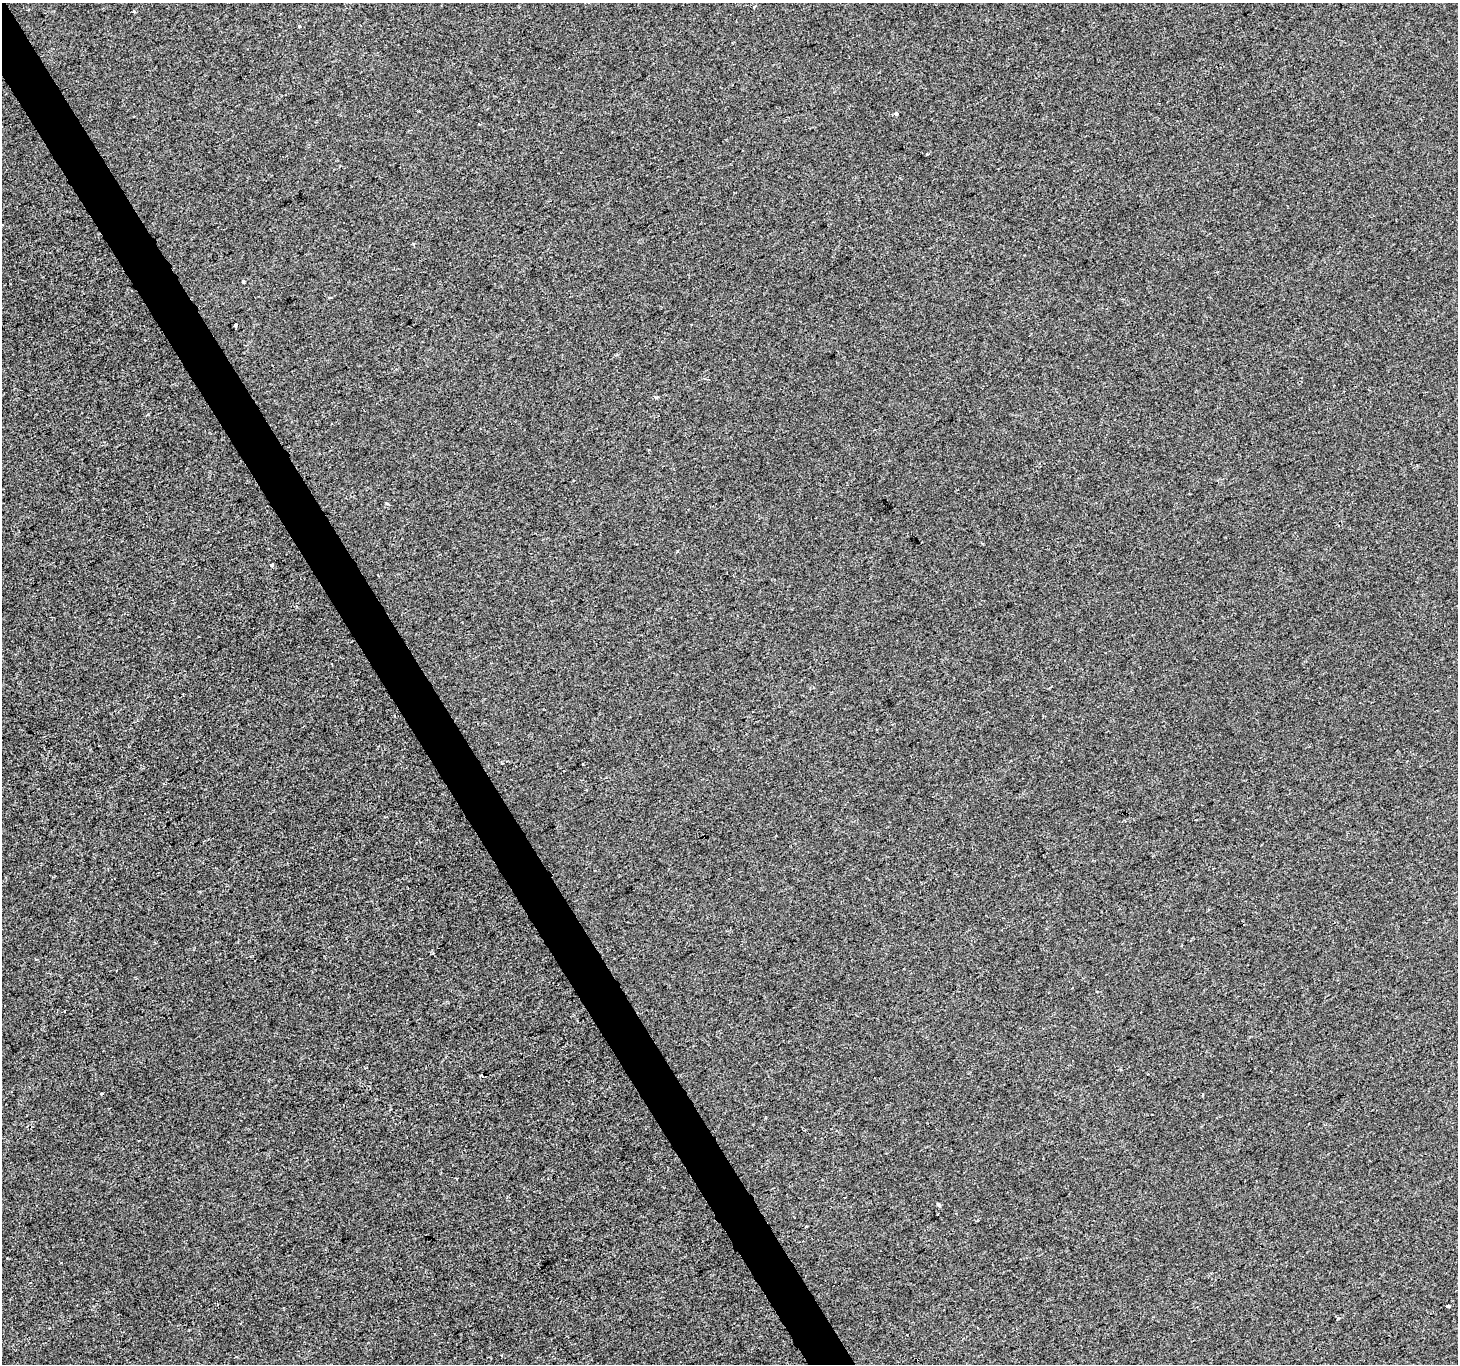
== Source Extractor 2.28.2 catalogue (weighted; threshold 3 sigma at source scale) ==
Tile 11 of 4 x 4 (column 3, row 3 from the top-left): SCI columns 2917-4372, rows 1531-2892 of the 5829 x 5724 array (HDU 1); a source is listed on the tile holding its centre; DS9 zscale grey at full resolution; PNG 1460 x 1366 px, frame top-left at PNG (2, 3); no overlay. Shown black and unused: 3% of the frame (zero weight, under 2 of 3 exposures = <1% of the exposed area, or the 3 px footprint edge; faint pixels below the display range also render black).
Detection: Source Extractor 2.28.2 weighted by HDU 2 'WHT'; one run over the whole footprint, this tile lists its part. Background -5.90e-04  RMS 0.0042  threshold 0.0187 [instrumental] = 3 sigma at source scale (4.5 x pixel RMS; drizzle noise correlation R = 1.50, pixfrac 1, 0.0396/0.0396 arcsec/px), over >= 5 px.
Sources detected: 18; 2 cosmic-ray / hot-pixel residue — not listed; the other 16 listed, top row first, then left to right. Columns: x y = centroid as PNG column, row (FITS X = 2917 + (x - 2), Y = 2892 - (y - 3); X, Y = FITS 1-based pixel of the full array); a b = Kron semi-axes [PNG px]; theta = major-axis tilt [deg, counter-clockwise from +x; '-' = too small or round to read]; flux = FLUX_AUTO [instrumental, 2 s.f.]
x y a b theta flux
754 7 3 3 - 1.7
133 11 3 3 - 1.4
299 26 4 3 - 0.45
896 114 3 3 - 6.3
243 281 3 3 - 0.61
235 325 4 3 - 3.6
386 503 4 3 - 0.53
272 565 3 3 - 1.6
332 664 3 2 - 0.28
64 1011 3 2 - 0.31
481 1075 4 3 - 2.7
457 1178 3 2 - 0.32
845 1197 3 2 - 0.4
939 1204 5 3 - 2
805 1226 3 3 - 2.4
1448 1306 4 3 - 0.95
Unlisted compact peaks at least as high as the median listed source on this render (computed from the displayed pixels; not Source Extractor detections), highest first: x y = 656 397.